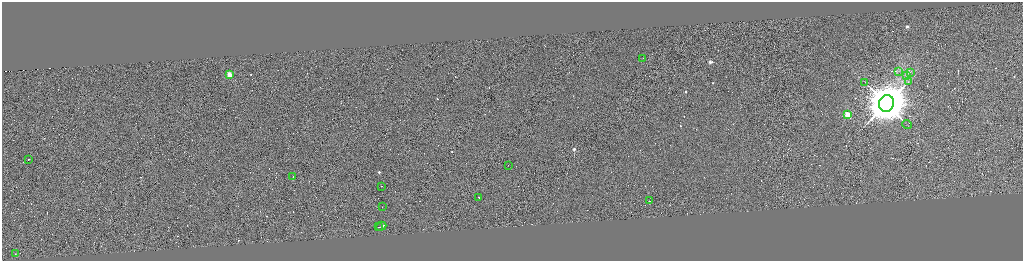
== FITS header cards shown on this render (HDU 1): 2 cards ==
NAXIS1  =                 4083
NAXIS2  =                 1033

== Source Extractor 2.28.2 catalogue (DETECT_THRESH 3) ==
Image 4083 x 1033 px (HDU 1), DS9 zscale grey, zoomed out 1/4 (1 PNG px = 4 x 4 image px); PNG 1025 x 263 px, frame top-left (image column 1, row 1033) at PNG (2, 2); each listed source drawn as its Kron ellipse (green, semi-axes under 4 px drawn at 4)
Background 0.793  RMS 4.2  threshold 12.6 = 3 sigma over >= 5 px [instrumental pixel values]
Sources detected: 363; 343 cannot appear on this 1/4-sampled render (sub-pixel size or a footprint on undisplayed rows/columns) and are neither listed nor drawn; the other 20 listed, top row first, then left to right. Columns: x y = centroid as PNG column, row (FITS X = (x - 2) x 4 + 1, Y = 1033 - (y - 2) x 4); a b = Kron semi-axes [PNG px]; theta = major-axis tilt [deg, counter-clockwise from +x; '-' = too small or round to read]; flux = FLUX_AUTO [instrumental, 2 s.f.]
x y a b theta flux
643 58 2 1 - 8.6e+02
899 71 2 1 - 7.2e+02
910 73 3 1 - 1.0e+03
230 75 2 2 - 1.3e+05
907 75 2 1 - 7.9e+02
865 82 2 1 - 5.2e+02
908 82 2 1 - 9.6e+02
887 103 8 7 - 1.3e+07
848 115 2 2 - 1.5e+05
907 124 4 1 - 1.6e+03
28 160 2 1 - 4.0e+04
508 165 2 1 - 1.1e+04
293 177 2 1 - 3.2e+04
381 186 2 1 - 1.4e+04
479 198 2 1 - 1.7e+04
650 201 2 1 - 1.4e+04
383 206 2 1 - 1.9e+04
381 226 5 1 - 7.3e+04
379 227 2 1 - 1.9e+04
16 254 2 1 - 2.4e+03
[343 sub-pixel or undisplayed-footprint detections neither listed nor drawn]